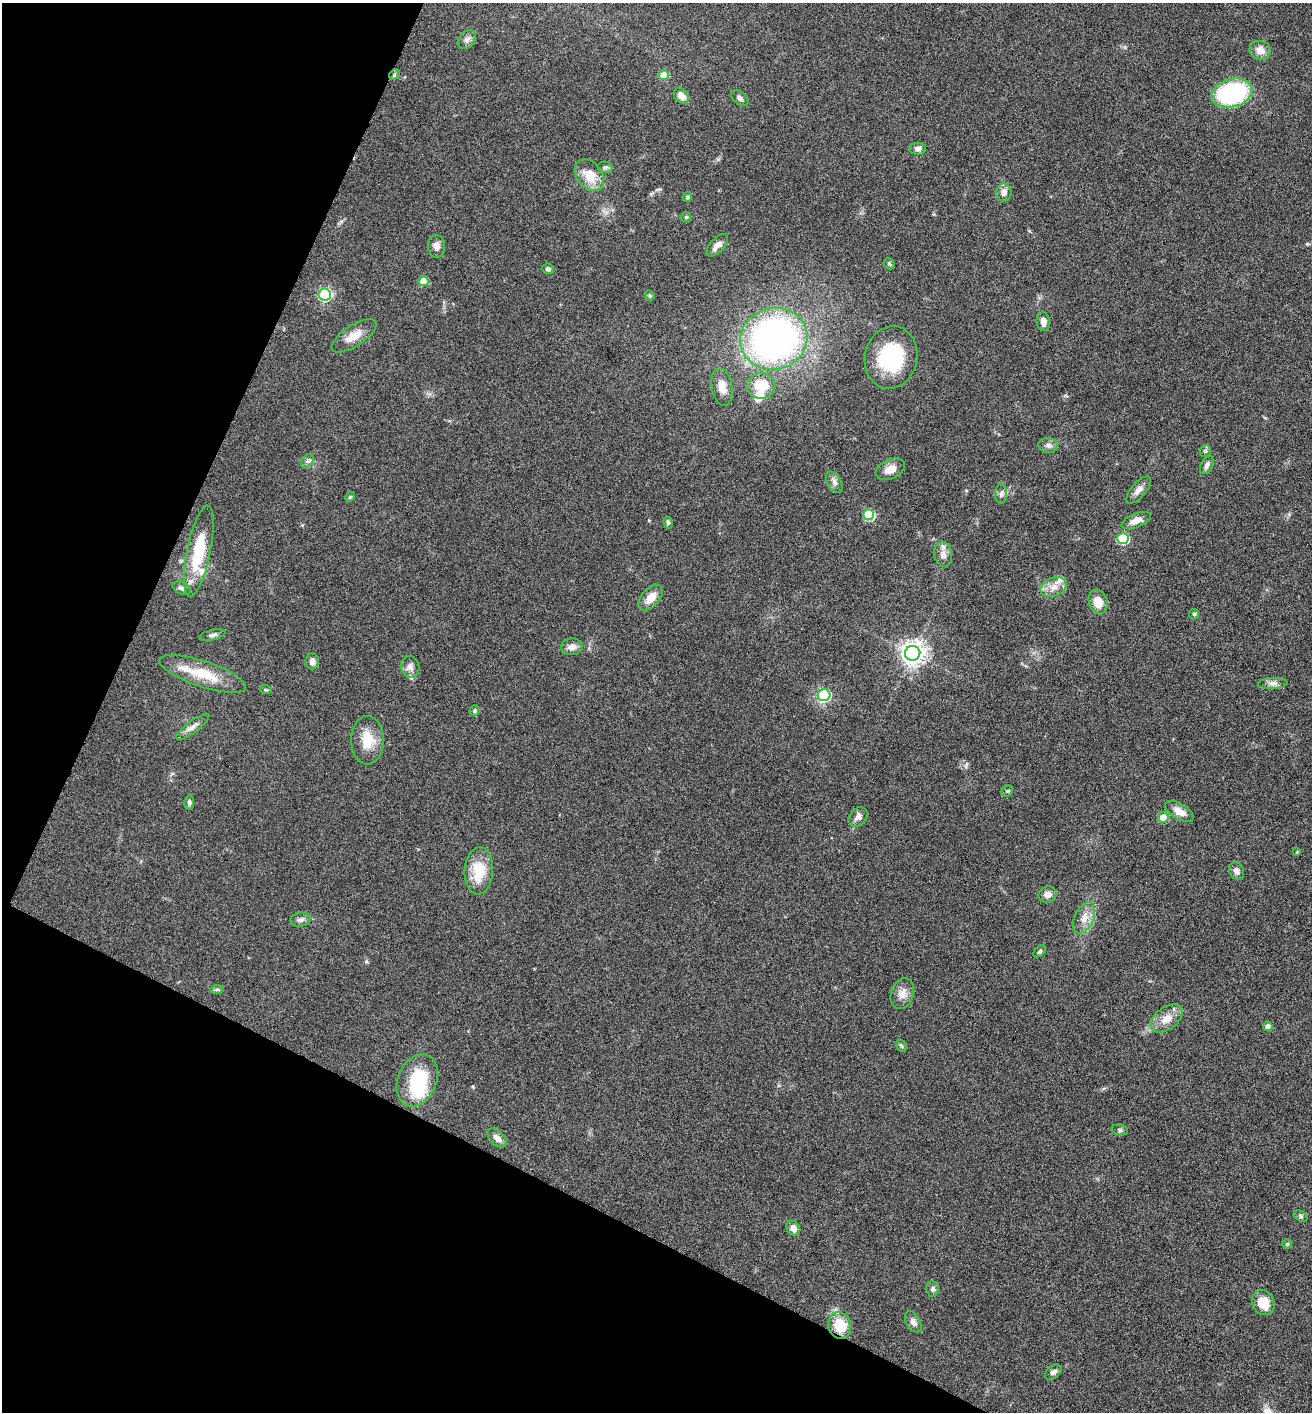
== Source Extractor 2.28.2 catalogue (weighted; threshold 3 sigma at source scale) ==
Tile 9 of 4 x 4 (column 1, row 3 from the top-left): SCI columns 144-1453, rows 1418-2827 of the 5660 x 5650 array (HDU 1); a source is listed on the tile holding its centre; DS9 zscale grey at full resolution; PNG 1314 x 1414 px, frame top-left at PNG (2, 3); each listed source drawn as its Kron ellipse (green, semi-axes under 4 px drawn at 4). Shown black and unused: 24% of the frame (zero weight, under 4 of 8 exposures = <1% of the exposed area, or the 3 px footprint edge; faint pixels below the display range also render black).
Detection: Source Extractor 2.28.2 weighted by HDU 2 'WHT'; one run over the whole footprint, this tile lists its part. Background 0.0556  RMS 0.004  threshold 0.0164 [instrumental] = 3 sigma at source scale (4.09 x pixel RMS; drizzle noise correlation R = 1.36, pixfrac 0.8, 0.05/0.05 arcsec/px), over >= 5 px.
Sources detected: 92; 1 inside a brighter object's white glare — neither listed nor drawn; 5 inside a brighter listed object's ellipse — not listed separately; the other 86 listed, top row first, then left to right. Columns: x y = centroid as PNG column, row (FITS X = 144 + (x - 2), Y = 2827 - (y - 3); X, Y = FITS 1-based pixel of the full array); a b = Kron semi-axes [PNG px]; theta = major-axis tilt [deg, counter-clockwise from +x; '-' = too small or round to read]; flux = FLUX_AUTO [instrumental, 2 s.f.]
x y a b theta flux
467 40 10 7 50 1.5
1260 50 11 9 -16 3.3
394 75 6 4 47 0.56
664 75 5 5 - 8.6
1232 93 21 14 15 49
681 96 9 6 -44 2.7
740 98 10 6 -38 1.1
918 149 8 6 2 1.5
605 167 7 5 -9 0.86
589 175 17 12 -51 7.6
1004 192 9 7 -90 2.2
687 197 5 4 - 0.68
686 217 5 5 - 0.48
717 245 14 7 47 2.3
437 246 11 8 -88 2.1
889 264 6 5 - 0.57
548 269 6 5 - 0.92
424 281 5 5 - 9.3
325 294 6 6 - 62
650 295 5 4 - 0.51
1043 322 9 6 -83 2.2
354 336 26 10 33 5
774 339 34 31 17 150
891 358 31 26 77 27
761 386 14 12 -2 9.2
722 387 19 10 -80 4.2
1048 445 9 7 -10 1.3
1205 451 6 5 - 0.69
308 461 7 5 57 0.94
1207 465 10 6 64 1.4
890 469 15 9 24 3.8
834 482 12 6 -60 1.5
1139 490 17 7 50 2.4
1001 494 10 6 87 1.2
350 497 5 4 - 0.43
869 515 5 5 - 23
1136 520 15 7 22 3.3
668 523 6 4 -74 0.61
1123 539 5 5 - 29
199 551 46 11 78 19
943 554 12 9 -82 2.3
1054 587 14 9 20 3.4
182 588 9 6 -25 1.2
651 598 15 8 48 4.3
1098 602 12 9 -71 5.4
1194 614 5 5 - 0.55
212 635 13 5 13 1.1
572 647 11 8 5 2.1
913 653 7 7 - 320
312 661 8 7 - 1.6
410 667 11 9 -71 2
203 674 45 13 -18 13
1273 683 15 5 4 1.7
266 690 6 3 -18 0.5
824 695 6 6 - 37
474 711 5 5 - 0.7
193 727 20 6 37 2.1
367 740 24 16 -90 8.3
1007 791 6 5 - 0.56
189 802 7 4 84 0.8
1179 811 16 7 -31 4.1
858 817 11 8 48 2.1
1163 817 5 5 - 6.8
1297 852 4 4 - 0.4
479 871 23 14 87 11
1237 871 9 7 -63 1.7
1048 894 9 8 - 2
1084 918 16 9 65 3.8
300 920 10 7 8 1.4
1040 951 7 4 42 0.63
217 989 7 4 1 0.64
902 994 16 11 71 3.2
1167 1018 18 11 38 4.8
1268 1026 5 4 - 2.1
901 1046 6 4 -59 0.58
417 1080 27 19 67 22
1120 1130 8 5 -11 0.81
497 1138 11 7 -43 2.1
1301 1216 7 5 -28 0.73
793 1228 8 6 -50 2.2
1287 1244 5 4 - 0.46
933 1289 7 6 - 1
1263 1303 13 11 -60 7.3
913 1322 11 7 -61 1.5
840 1325 14 11 -74 9.6
1053 1372 9 6 38 1.2
Overlapping masked pixels (flux is a lower limit): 1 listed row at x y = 394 75